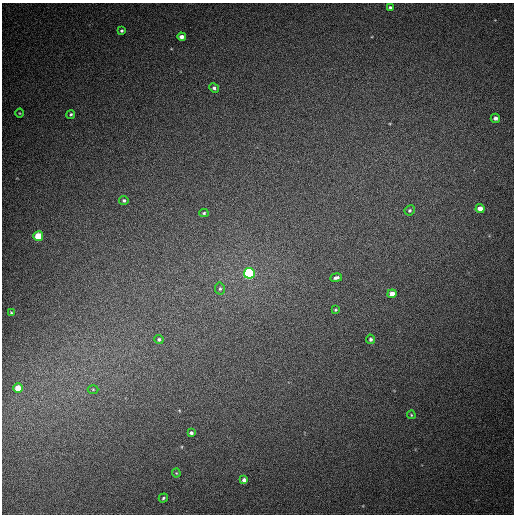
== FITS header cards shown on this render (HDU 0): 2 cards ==
NAXIS1  =                  512
NAXIS2  =                  512

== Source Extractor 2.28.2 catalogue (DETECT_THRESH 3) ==
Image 512 x 512 px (HDU 0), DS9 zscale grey, 1 PNG px = 1 image px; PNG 516 x 516 px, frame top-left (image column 1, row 512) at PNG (2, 3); each listed source drawn as its Kron ellipse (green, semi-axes under 4 px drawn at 4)
Background 453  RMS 12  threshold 37.2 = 3 sigma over >= 5 px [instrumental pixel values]
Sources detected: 27; all 27 listed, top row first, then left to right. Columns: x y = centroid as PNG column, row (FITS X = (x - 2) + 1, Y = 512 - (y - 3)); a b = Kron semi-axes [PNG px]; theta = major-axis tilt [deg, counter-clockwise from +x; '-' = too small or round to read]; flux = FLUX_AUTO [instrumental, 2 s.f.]
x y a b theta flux
390 7 4 3 - 1200
122 31 4 3 - 1400
182 37 4 4 - 4000
214 88 5 4 - 2100
19 113 4 3 - 650
71 114 5 4 - 1300
495 118 4 4 - 3000
124 200 4 4 - 1500
480 209 4 4 - 6200
410 210 5 5 - 1600
204 213 4 4 - 1200
38 236 5 5 - 26000
249 273 5 5 - 130000
336 278 6 3 9 2300
220 289 6 5 - 1600
392 294 4 4 - 6900
335 310 4 4 - 990
11 313 3 3 - 1100
159 339 4 4 - 1400
370 339 4 4 - 1900
18 388 5 4 - 12000
93 389 5 3 - 880
411 415 4 3 - 850
191 433 4 4 - 1800
176 473 4 4 - 790
244 480 4 4 - 2900
163 498 5 4 - 1200